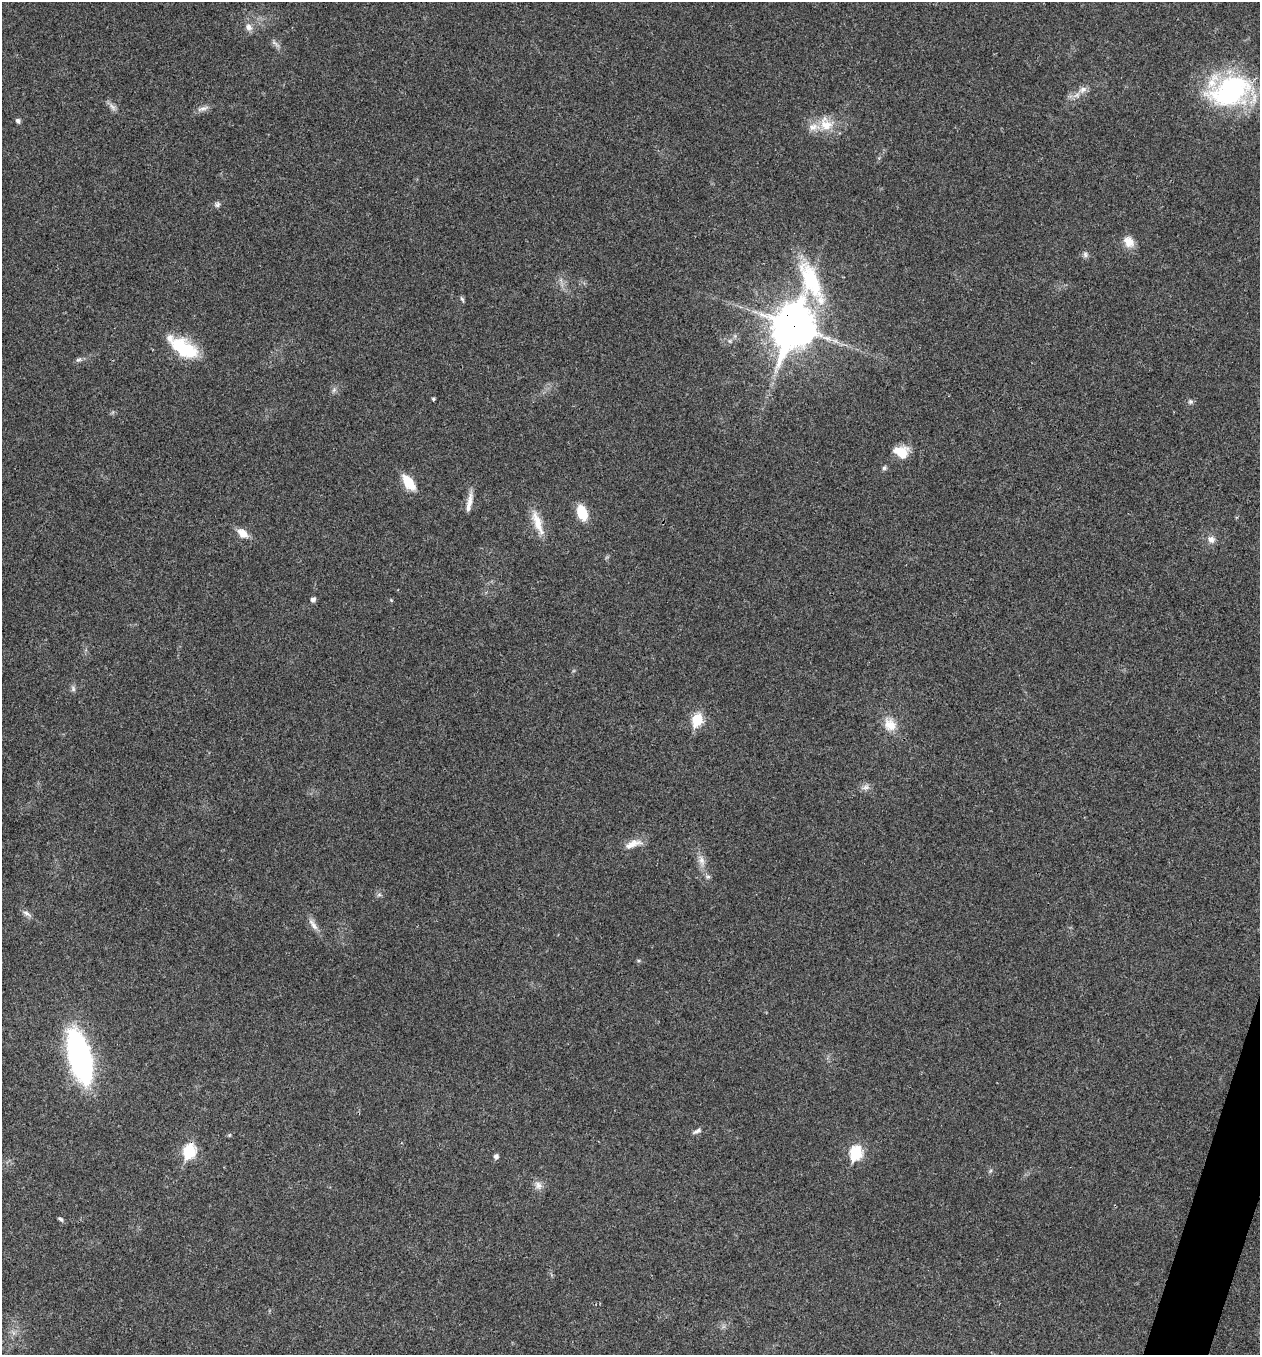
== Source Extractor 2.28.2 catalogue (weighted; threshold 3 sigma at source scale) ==
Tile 6 of 4 x 4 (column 2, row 2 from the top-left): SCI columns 1525-2782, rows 2708-4060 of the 5432 x 5418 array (HDU 1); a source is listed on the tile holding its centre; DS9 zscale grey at full resolution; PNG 1262 x 1357 px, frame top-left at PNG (2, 2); no overlay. Shown black and unused: <1% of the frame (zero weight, under 3 of 4 exposures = <1% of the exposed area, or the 3 px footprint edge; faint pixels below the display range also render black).
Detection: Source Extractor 2.28.2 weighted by HDU 2 'WHT'; one run over the whole footprint, this tile lists its part. Background 0.0221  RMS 0.0041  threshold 0.0183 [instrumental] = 3 sigma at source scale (4.5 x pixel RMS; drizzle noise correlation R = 1.50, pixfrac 1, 0.05/0.05 arcsec/px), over >= 5 px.
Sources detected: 47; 2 inside a brighter listed object's ellipse — not listed separately; the other 45 listed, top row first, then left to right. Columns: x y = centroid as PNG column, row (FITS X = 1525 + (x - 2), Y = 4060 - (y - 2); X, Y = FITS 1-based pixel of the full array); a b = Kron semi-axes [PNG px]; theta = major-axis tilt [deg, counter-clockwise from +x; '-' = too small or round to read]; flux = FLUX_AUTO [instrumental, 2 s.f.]
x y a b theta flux
249 27 11 8 -73 2.3
275 43 13 4 -36 1.3
1083 90 12 8 29 2.6
1229 91 50 34 10 61
113 107 12 6 -49 1.7
203 108 17 6 16 2
18 121 6 5 - 1
826 124 21 18 -52 8.7
217 204 8 7 - 1.1
1129 242 16 12 -53 4.4
1085 255 8 7 - 1.2
462 299 8 3 -58 0.69
793 326 25 14 69 1100
184 348 35 17 -31 19
79 359 9 5 12 1
334 390 8 4 46 0.98
433 399 4 3 - 0.63
1190 402 7 7 - 1
901 452 18 13 -20 7.2
884 468 7 6 - 0.9
409 482 14 8 -54 12
469 502 28 6 79 3.5
582 513 13 8 -70 12
538 523 35 10 -70 7.2
243 533 13 8 -38 4.3
1211 540 10 9 - 2.3
313 599 5 4 - 1.6
391 600 5 3 - 0.4
73 689 8 6 -75 1.1
697 720 7 6 - 30
890 725 18 15 -48 6.2
866 787 11 7 25 1.8
633 844 26 9 20 4.5
701 860 16 8 -75 3.2
708 877 6 5 - 0.85
379 895 7 4 0 0.74
26 913 12 5 -26 1.5
313 925 20 7 -56 2.7
80 1057 36 15 -76 130
697 1131 13 5 23 1.4
189 1151 8 6 68 41
856 1153 7 6 - 39
496 1156 6 5 - 1.3
538 1185 12 10 -60 2.4
60 1219 8 4 -32 0.79
Overlapping masked pixels (flux is a lower limit): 1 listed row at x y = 793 326